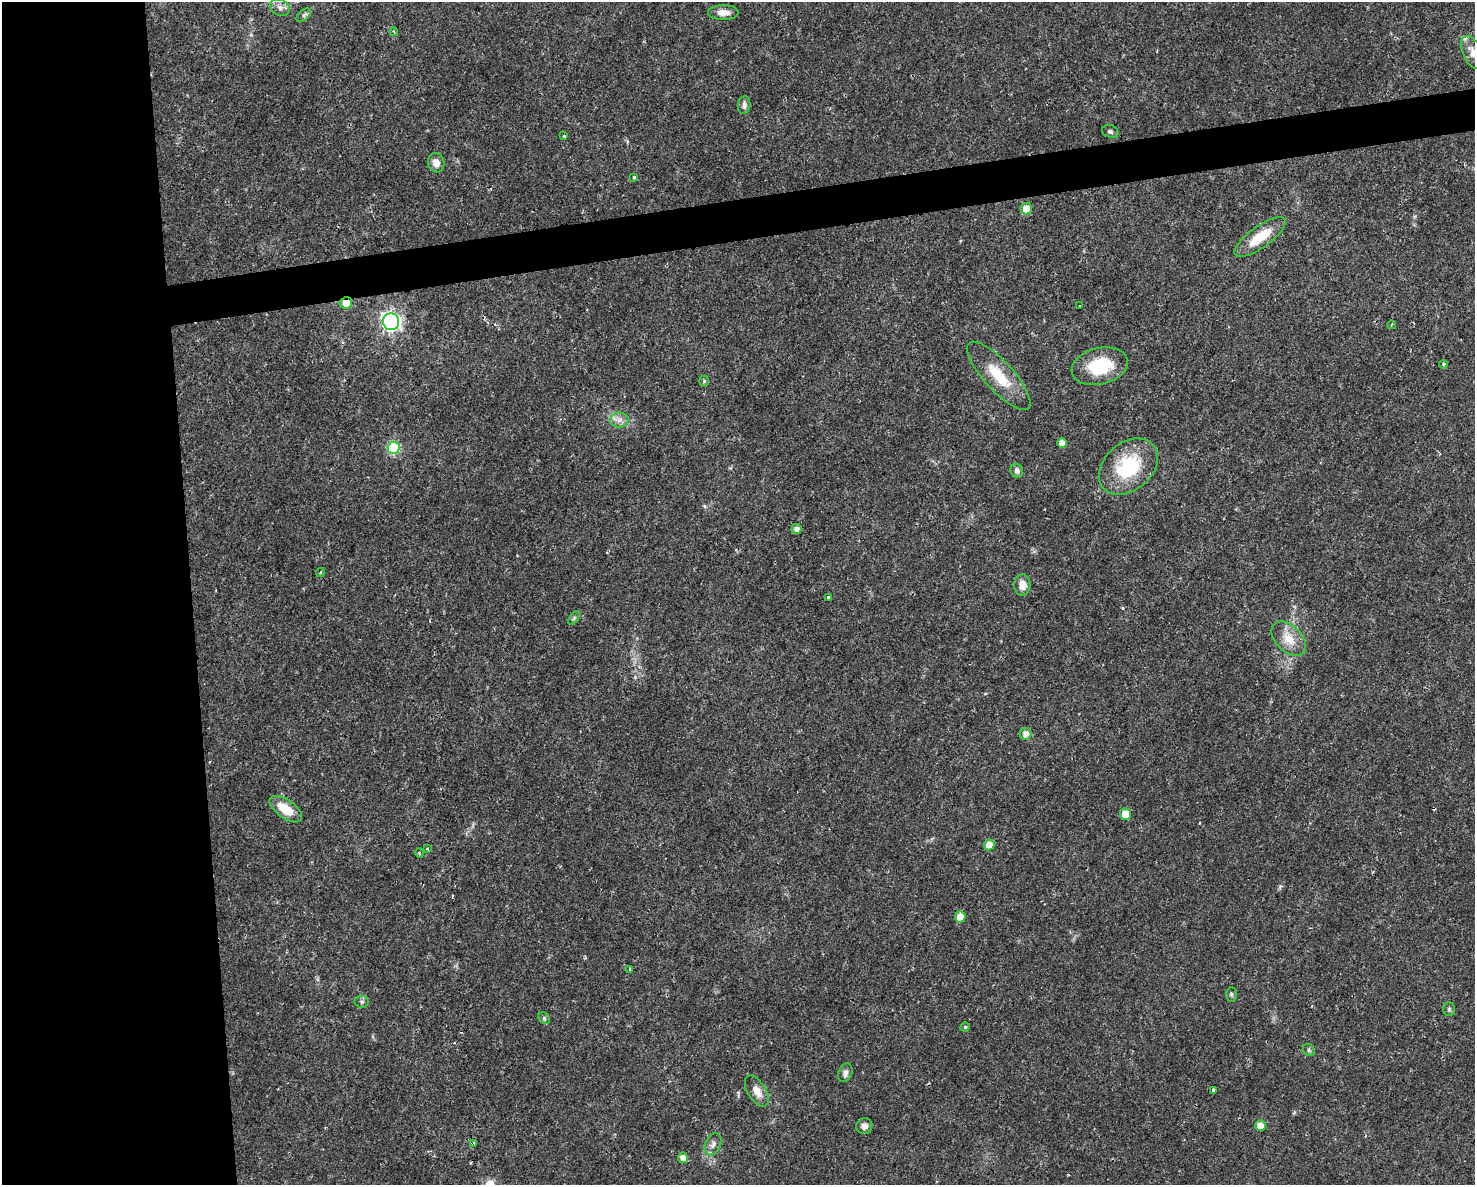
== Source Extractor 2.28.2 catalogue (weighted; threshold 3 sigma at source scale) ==
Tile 7 of 3 x 4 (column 1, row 3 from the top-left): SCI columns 62-1534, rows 1185-2367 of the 4496 x 4734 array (HDU 1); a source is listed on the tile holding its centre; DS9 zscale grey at full resolution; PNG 1477 x 1187 px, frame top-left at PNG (2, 2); each listed source drawn as its Kron ellipse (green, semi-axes under 4 px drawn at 4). Shown black and unused: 16% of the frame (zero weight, under 2 of 3 exposures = <1% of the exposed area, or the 3 px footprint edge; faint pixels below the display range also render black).
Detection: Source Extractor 2.28.2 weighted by HDU 2 'WHT'; one run over the whole footprint, this tile lists its part. Background 0.0169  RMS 0.0028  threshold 0.0124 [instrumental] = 3 sigma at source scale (4.5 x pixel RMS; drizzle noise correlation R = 1.50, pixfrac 1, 0.0396/0.0396 arcsec/px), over >= 5 px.
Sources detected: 55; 1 cosmic-ray / hot-pixel residue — neither listed nor drawn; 1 inside a brighter listed object's ellipse — not listed separately; the other 53 listed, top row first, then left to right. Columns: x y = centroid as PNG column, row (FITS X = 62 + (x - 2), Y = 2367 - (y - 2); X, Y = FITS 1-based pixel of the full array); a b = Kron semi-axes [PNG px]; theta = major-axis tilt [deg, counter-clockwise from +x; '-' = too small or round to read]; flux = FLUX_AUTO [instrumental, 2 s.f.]
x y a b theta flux
280 7 10 8 -28 1.5
723 12 15 7 0 2.3
304 15 8 5 41 0.67
394 32 4 3 - 0.26
1473 53 17 9 -64 2.3
744 105 9 6 82 1
1110 131 8 6 -20 0.67
564 136 3 3 - 0.49
436 163 10 8 -77 2.1
634 177 4 3 - 0.83
1026 209 6 5 - 3.5
1260 237 30 10 36 7.2
346 303 6 6 - 2.8
1080 305 3 3 - 0.35
391 322 8 8 - 99
1391 325 4 3 - 0.27
1443 364 4 3 - 0.41
1100 366 28 18 14 12
999 376 44 14 -48 9.5
704 381 5 4 - 0.45
619 420 9 7 2 1.5
1062 443 5 4 - 2.2
394 448 6 6 - 22
1128 467 33 24 41 18
1017 471 7 6 - 1
797 529 5 5 - 1.5
320 572 4 3 - 0.3
1022 585 10 8 -88 3.1
828 597 3 3 - 0.54
574 618 8 4 53 0.46
1289 639 21 13 -45 4.7
1026 734 6 6 - 1.8
286 809 19 9 -35 5.4
1125 814 6 5 - 4.2
989 845 5 5 - 3.7
427 849 3 3 - 0.44
420 853 4 3 - 0.29
960 917 5 5 - 3.3
630 969 3 3 - 0.35
1231 994 7 5 89 0.55
362 1002 7 6 - 0.62
1449 1009 7 5 89 0.48
544 1018 6 5 - 0.49
965 1027 4 4 - 0.42
1309 1050 6 5 - 0.49
845 1073 10 6 67 1.1
1213 1090 4 3 - 0.8
757 1091 17 9 -58 2.8
864 1126 8 7 - 1.3
1260 1126 5 5 - 2.7
474 1143 3 3 - 0.39
713 1144 11 7 65 1.4
683 1158 5 5 - 1.9
Overlapping masked pixels (flux is a lower limit): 1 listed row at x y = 346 303
Isophote crosses this tile's border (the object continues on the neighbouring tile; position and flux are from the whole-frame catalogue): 1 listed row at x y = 1473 53